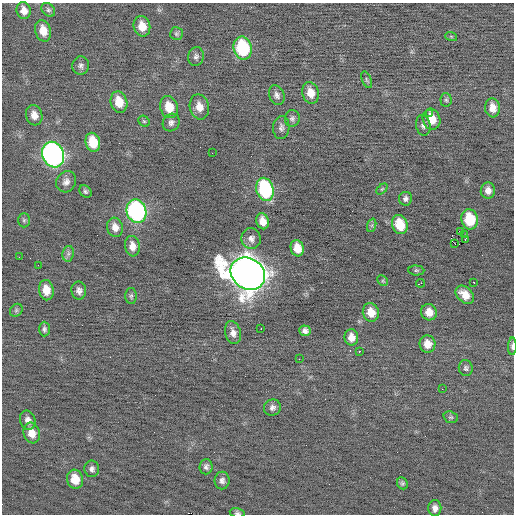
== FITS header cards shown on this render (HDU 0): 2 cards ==
NAXIS1  =                  512 / Axis length
NAXIS2  =                  512 / Axis length

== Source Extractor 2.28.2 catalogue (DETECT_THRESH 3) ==
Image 512 x 512 px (HDU 0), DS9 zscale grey, 1 PNG px = 1 image px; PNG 516 x 516 px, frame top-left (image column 1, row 512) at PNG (2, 3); each listed source drawn as its Kron ellipse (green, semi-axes under 4 px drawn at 4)
Background -0.0595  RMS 0.69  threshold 2.07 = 3 sigma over >= 5 px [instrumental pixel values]
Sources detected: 86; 1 with non-positive FLUX_AUTO (blend fragments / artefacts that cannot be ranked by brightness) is neither listed nor drawn; the other 85 listed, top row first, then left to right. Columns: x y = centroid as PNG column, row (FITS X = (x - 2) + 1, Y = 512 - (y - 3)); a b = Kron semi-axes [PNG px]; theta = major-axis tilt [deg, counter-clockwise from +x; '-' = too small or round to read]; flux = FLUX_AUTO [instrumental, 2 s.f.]
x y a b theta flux
48 10 8 6 -45 110
24 11 9 7 -74 350
142 26 10 8 -75 610
43 31 11 8 -74 550
176 34 6 6 - 93
451 36 6 4 -19 63
243 48 11 9 -78 3300
196 56 9 8 - 160
81 65 9 8 - 160
367 80 9 4 -67 88
311 93 11 8 -75 590
277 95 10 7 -67 180
446 100 7 5 -86 98
119 102 11 8 -74 800
169 107 11 8 -76 880
199 107 12 9 -78 500
492 108 9 7 -83 440
430 113 3 3 - 270
34 115 10 8 -74 380
292 118 8 7 - 140
431 119 10 8 -73 710
144 121 6 5 - 70
171 123 9 8 - 190
423 125 10 7 -79 180
281 127 11 8 87 190
93 142 9 7 -76 1200
212 153 2 2 - 18
53 155 13 11 -69 16000
66 182 11 9 57 270
265 189 12 8 -75 4800
382 189 6 4 44 69
85 191 7 5 -44 91
488 191 8 7 - 290
405 199 7 6 - 150
136 211 12 10 -74 9100
470 219 10 8 -82 1600
24 220 7 6 - 83
263 221 8 6 -70 430
372 225 7 4 72 69
400 225 10 7 -72 1100
115 227 10 7 -74 370
460 231 2 2 - 2100
465 235 2 2 - 270
251 239 10 9 - 300
465 240 2 2 - 27
455 244 2 2 - 50
132 246 10 7 -83 380
297 248 8 6 -74 650
68 254 8 5 79 120
19 257 3 2 - 98
38 265 2 2 - 390
416 270 8 5 -4 89
248 274 18 15 -34 92000
383 281 6 4 -45 62
473 282 3 2 - 240
420 283 4 2 - 550
46 290 10 7 -81 560
79 291 9 7 -82 210
465 295 10 7 -44 530
131 296 8 5 89 100
16 310 7 5 46 79
371 312 9 8 - 570
429 312 8 8 - 470
44 329 7 5 -90 120
261 329 2 2 - 390
305 331 6 5 - 170
233 333 12 8 -76 320
351 337 8 7 - 360
427 344 9 8 - 450
512 346 9 4 89 130
359 351 3 2 - 240
299 359 2 2 - 120
466 368 8 7 - 120
442 389 3 2 - 39
272 407 8 8 - 190
451 417 7 5 -18 88
28 420 10 7 -75 230
32 433 10 8 -72 530
206 467 7 6 - 140
92 469 8 7 - 160
75 479 10 8 -73 630
222 481 9 7 89 180
402 483 6 5 - 87
435 508 8 6 -89 220
237 513 7 5 -10 100
At the frame edge (FLAGS 8, measured only in part): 2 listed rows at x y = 512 346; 237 513
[1 non-positive-flux detection neither listed nor drawn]